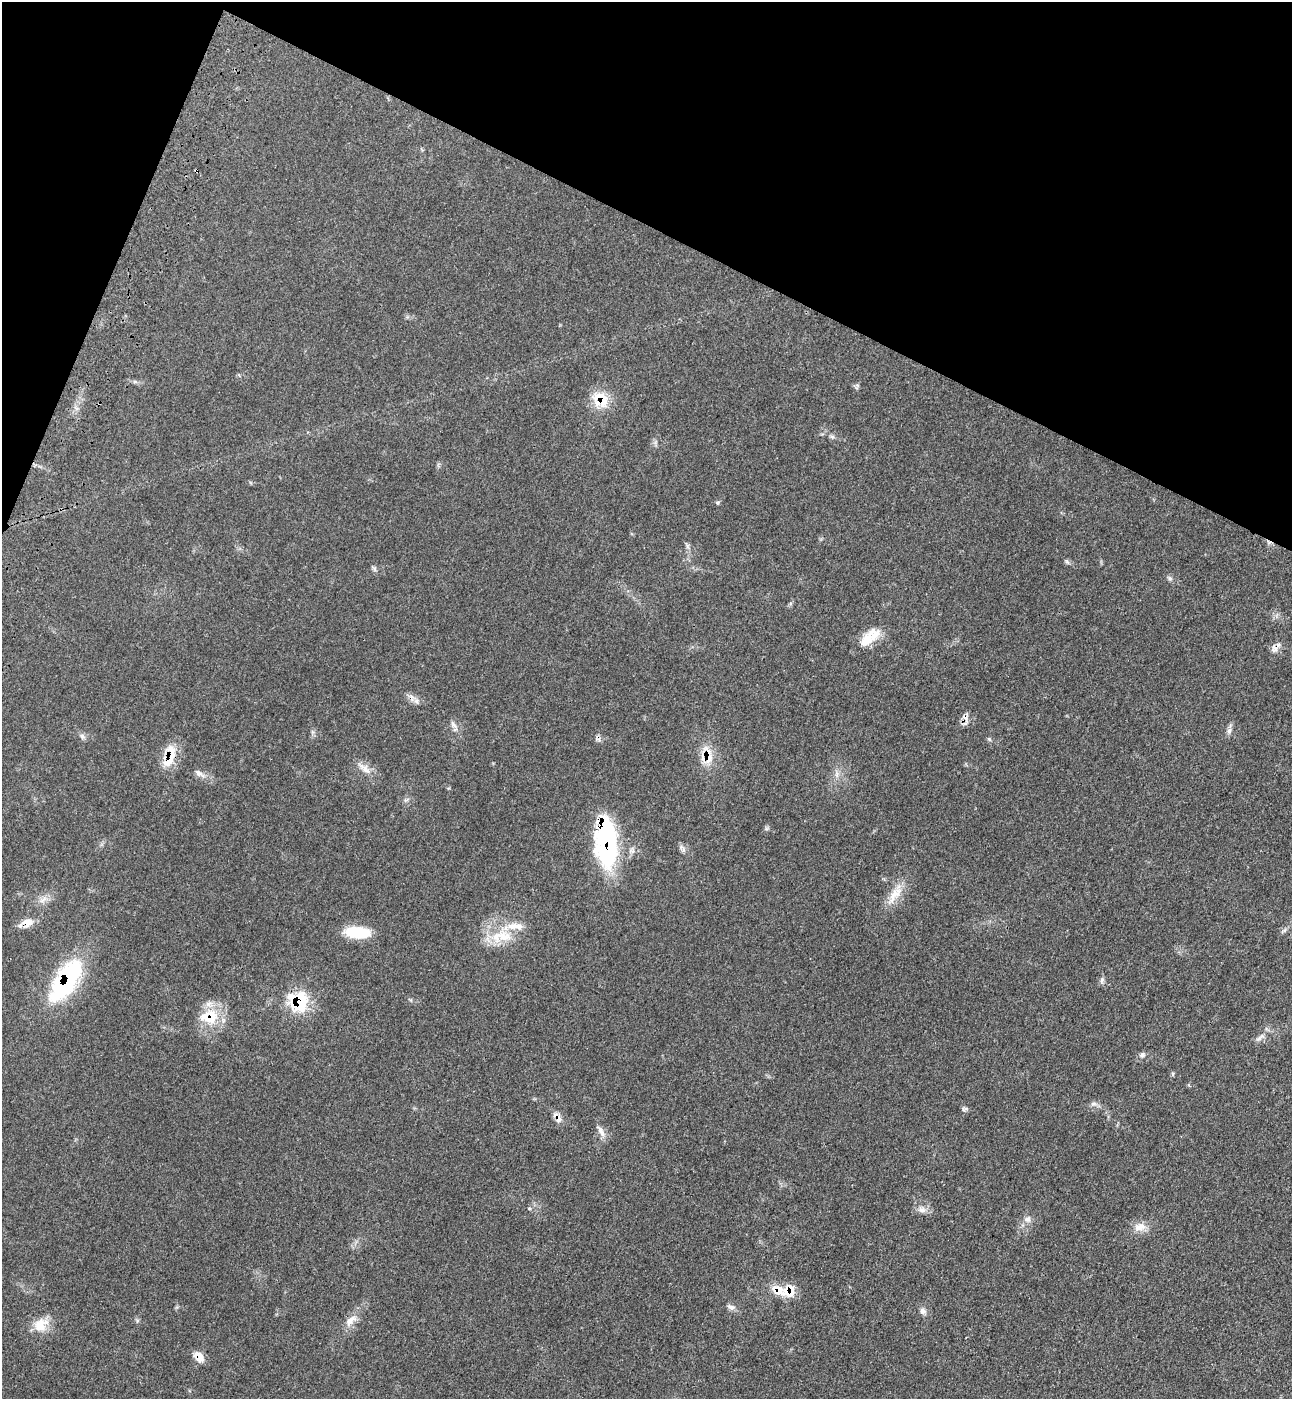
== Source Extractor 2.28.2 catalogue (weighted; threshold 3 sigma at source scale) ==
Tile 2 of 4 x 4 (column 2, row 1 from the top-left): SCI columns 1666-2955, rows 4248-5644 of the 5774 x 5700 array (HDU 1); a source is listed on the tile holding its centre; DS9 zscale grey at full resolution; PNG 1294 x 1401 px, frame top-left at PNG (2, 2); no overlay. Shown black and unused: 20% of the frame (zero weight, under 3 of 4 exposures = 6% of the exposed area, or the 3 px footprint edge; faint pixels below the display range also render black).
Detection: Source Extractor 2.28.2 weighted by HDU 2 'WHT'; one run over the whole footprint, this tile lists its part. Background 0.0713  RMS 0.0055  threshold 0.0245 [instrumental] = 3 sigma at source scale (4.5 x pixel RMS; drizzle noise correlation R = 1.50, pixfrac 1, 0.05/0.05 arcsec/px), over >= 5 px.
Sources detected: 48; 2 inside a brighter listed object's ellipse — not listed separately; the other 46 listed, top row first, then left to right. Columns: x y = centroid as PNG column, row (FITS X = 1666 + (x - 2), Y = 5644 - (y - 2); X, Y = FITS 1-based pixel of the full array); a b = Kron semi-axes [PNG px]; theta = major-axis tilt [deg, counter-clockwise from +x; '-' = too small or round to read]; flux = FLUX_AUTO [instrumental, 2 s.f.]
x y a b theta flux
196 171 4 3 - 0.67
135 382 7 4 -18 1
600 399 24 19 -42 14
832 437 7 4 -1 1
718 502 6 4 19 0.74
687 546 7 4 -71 1.2
1067 562 7 4 -20 1
374 569 7 5 -60 1.1
1170 578 7 5 -44 1.2
874 635 34 13 41 12
1274 649 11 8 -83 3
416 701 9 6 -61 1.9
965 717 15 8 -57 3.2
453 724 12 6 -52 2.2
1229 731 8 6 62 1.8
82 736 9 6 -57 1.6
989 739 6 4 -45 0.8
708 753 24 12 -68 10
170 756 38 12 72 12
366 769 15 9 -62 4.4
199 773 16 7 -32 3.1
837 774 9 4 90 1.8
606 842 57 23 -86 72
895 894 32 12 53 9.8
43 899 15 6 43 3.1
27 923 19 10 18 5.8
1284 930 9 4 30 1.2
357 932 31 13 -4 16
505 937 28 17 -21 17
1102 980 10 5 76 1.4
66 981 53 23 57 61
297 1001 8 8 - 120
209 1017 28 21 11 19
1142 1055 8 7 - 1.5
1093 1104 9 5 6 1.7
558 1118 16 7 -66 3.6
601 1131 19 7 -61 3.4
922 1209 11 8 -13 3.1
1027 1219 11 9 14 2.8
1140 1227 17 11 16 5.8
789 1291 17 15 46 8.9
730 1307 11 6 -29 2.1
923 1311 9 8 - 2.2
350 1321 21 9 45 5.6
41 1325 21 16 45 9.9
199 1357 15 10 -53 4.9
Overlapping masked pixels (flux is a lower limit): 14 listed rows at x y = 196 171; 600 399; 1274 649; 965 717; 708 753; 170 756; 606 842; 27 923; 66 981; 297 1001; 209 1017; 558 1118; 789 1291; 199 1357
Unlisted compact peaks at least as high as the median listed source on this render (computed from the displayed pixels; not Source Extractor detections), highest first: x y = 963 1109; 766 828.